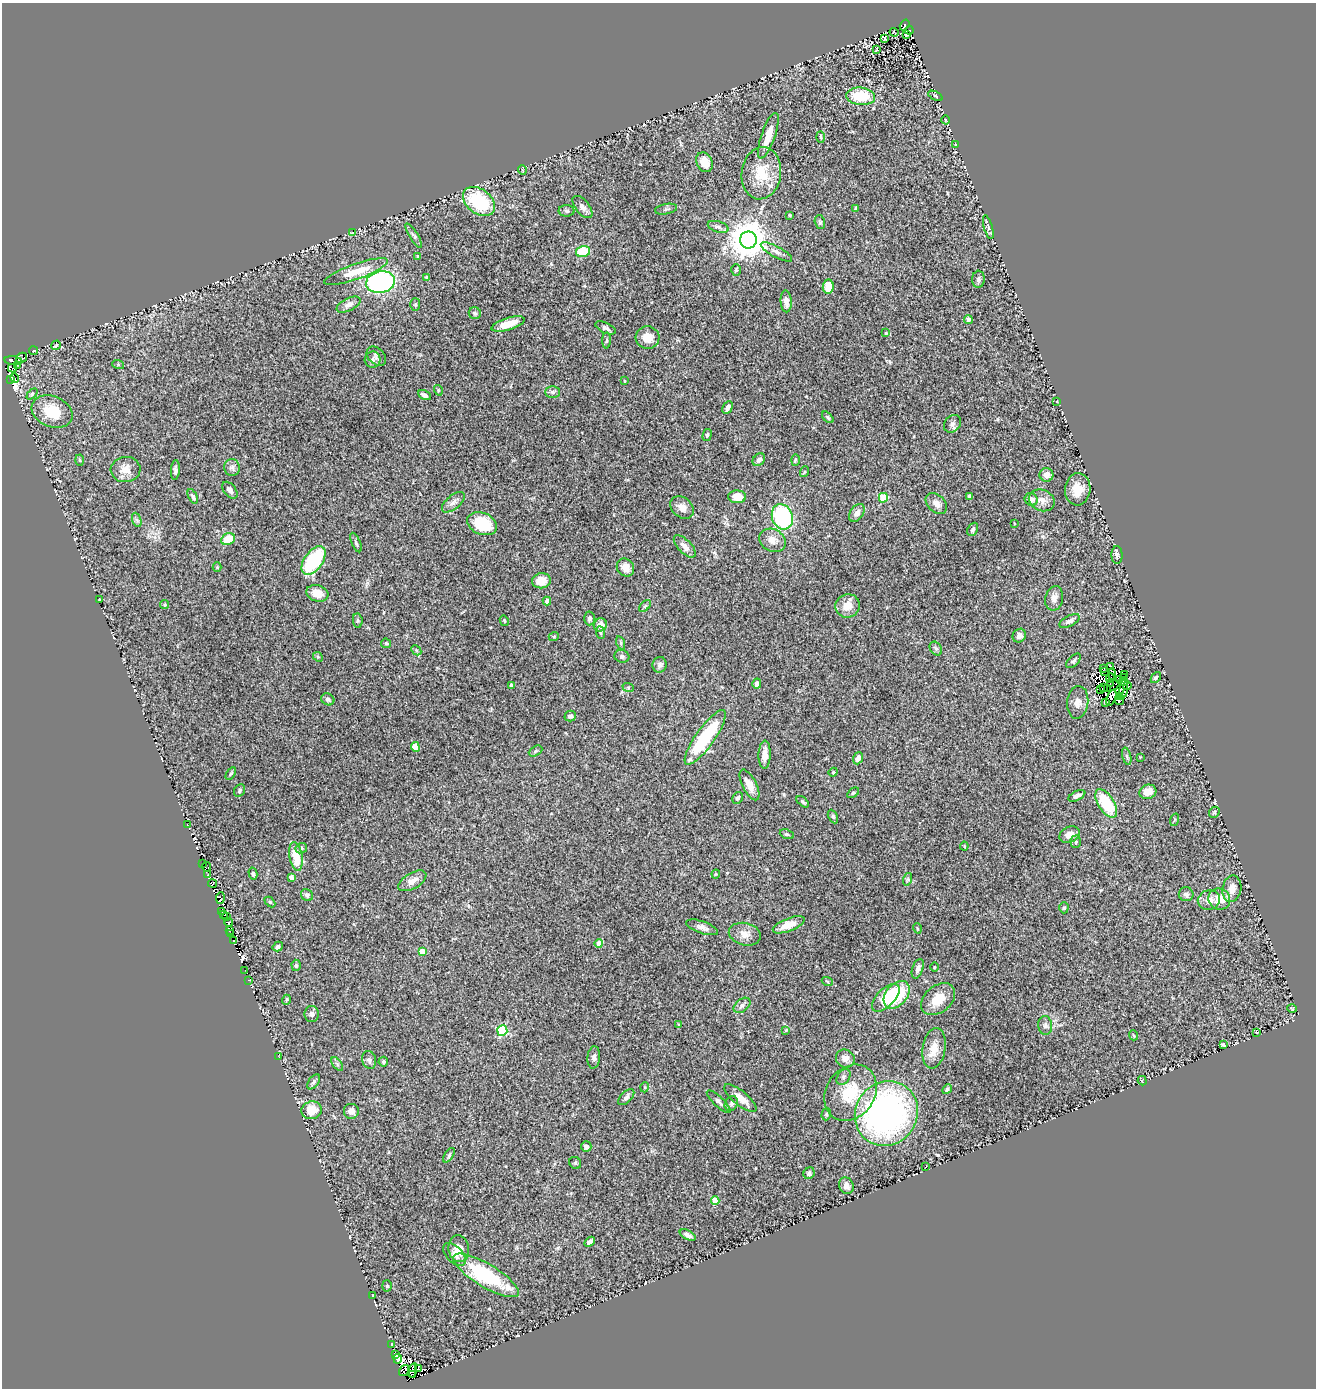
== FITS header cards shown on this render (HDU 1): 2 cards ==
NAXIS1  =                 1314
NAXIS2  =                 1386

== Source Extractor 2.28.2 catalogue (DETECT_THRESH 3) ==
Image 1314 x 1386 px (HDU 1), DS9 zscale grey, 1 PNG px = 1 image px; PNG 1318 x 1390 px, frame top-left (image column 1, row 1386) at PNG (2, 3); each listed source drawn as its Kron ellipse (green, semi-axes under 4 px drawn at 4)
Background 0.227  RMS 0.019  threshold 0.0579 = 3 sigma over >= 5 px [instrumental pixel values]
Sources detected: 291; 19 with non-positive FLUX_AUTO (blend fragments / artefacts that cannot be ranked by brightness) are neither listed nor drawn; the other 272 listed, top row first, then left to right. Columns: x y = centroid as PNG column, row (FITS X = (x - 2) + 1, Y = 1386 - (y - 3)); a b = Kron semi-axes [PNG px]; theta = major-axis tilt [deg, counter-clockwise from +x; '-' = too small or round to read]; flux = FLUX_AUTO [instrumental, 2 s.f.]
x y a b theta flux
905 25 6 3 58 11
909 30 4 2 - 3.8
894 32 4 2 - 1.3
906 35 3 3 - 2.6
885 39 3 3 - 1.5
876 50 3 2 - 1.7
861 96 14 8 -5 46
935 96 8 4 -26 1.8
945 120 4 3 - 1.1
768 136 24 7 71 22
821 137 6 4 -88 1.5
955 144 4 2 - 1.1
705 162 10 8 -63 19
522 170 5 3 - 0.95
761 173 26 19 82 42
479 202 18 12 -38 78
582 207 13 7 -50 5.9
856 208 3 3 - 2
666 209 11 5 11 3.1
567 211 8 6 -2 2.6
790 215 3 3 - 2.3
820 222 7 5 -75 2.2
718 227 10 5 -18 3.9
988 227 12 4 -74 2.9
353 233 4 2 - 0.97
414 236 14 4 -58 3.4
748 240 8 8 - 3500
583 252 7 5 13 43
776 252 17 5 -28 6.5
418 257 4 4 - 2.2
736 270 6 5 - 2
356 272 33 7 19 30
427 277 3 3 - 2.8
978 279 8 6 86 3
381 282 14 10 10 220
828 287 7 5 83 24
786 301 11 5 -86 7.5
415 304 6 5 - 1.9
349 305 13 6 26 5.9
475 313 6 6 - 2.4
968 319 4 4 - 6.3
508 324 17 6 17 22
605 328 11 5 -25 3.8
886 333 3 3 - 1.1
647 337 12 11 - 15
606 340 8 4 88 1.8
56 345 5 2 - 1.1
33 351 4 3 - 1.2
376 356 11 7 -42 4.1
22 358 6 5 - 7.3
373 360 8 8 - 4.5
13 361 9 3 -7 26
118 364 6 4 -20 1.5
17 365 4 2 - 5.1
12 368 4 3 - 15
15 378 5 3 - 3.1
10 379 4 3 - 7.4
624 381 4 3 - 1.2
438 390 5 3 - 1.3
552 392 7 6 - 3.3
32 394 6 4 46 1.9
425 395 7 4 -27 5.5
1057 401 3 2 - 0.61
728 408 7 4 60 4.9
52 412 21 15 -23 36
828 417 7 4 -45 2
952 424 10 7 48 4.7
707 435 6 4 75 2.2
80 460 5 3 - 1.4
759 460 7 5 46 4.8
795 460 6 4 88 1.6
232 467 8 7 - 4.6
126 469 15 12 6 14
175 470 10 4 87 3.7
804 472 5 3 - 1.3
1046 475 7 6 - 9
1078 489 16 12 85 23
230 490 9 6 -52 4.6
193 496 8 4 -65 3.1
969 496 4 3 - 2.7
737 497 9 6 -2 20
883 498 5 4 - 56
1031 499 7 6 - 5.5
1042 500 13 10 -23 10
453 502 14 7 40 6.1
936 504 12 8 -44 8.6
682 507 13 10 -41 9.1
857 513 10 6 54 7.1
782 517 13 10 -69 130
137 520 7 4 -70 2.6
1014 523 3 2 - 0.92
482 524 15 11 -22 49
973 529 7 5 65 3.4
228 539 7 5 28 31
772 540 14 11 -28 12
356 542 10 3 -67 2.5
685 546 14 6 -45 7.8
1117 555 9 5 -88 3.7
314 561 16 9 54 93
217 567 4 4 - 1.2
625 568 9 8 - 12
541 581 9 7 8 20
317 593 11 8 -16 15
1054 598 12 9 78 7.5
100 599 4 2 - 0.87
547 601 4 4 - 4.9
165 605 4 4 - 1.9
645 606 7 4 45 2
848 606 12 11 - 16
589 618 7 5 89 3.9
358 621 7 5 -84 2.3
504 621 5 4 - 1.4
1069 621 11 5 27 4.6
600 625 7 6 - 13
600 632 6 4 -83 2.1
554 636 5 3 - 1
1019 636 7 6 - 4.5
386 643 5 4 - 1.5
621 643 7 4 -72 2.2
936 649 7 5 -54 2.5
416 650 6 4 -45 1.8
622 656 7 6 - 3.8
318 657 5 4 - 1.8
1073 661 9 5 44 2.8
660 665 8 7 - 4.2
1110 666 3 2 - 0.95
1103 668 3 2 - 1.8
1105 672 3 2 - 1.3
1112 674 5 2 - 2.1
1124 674 3 2 - 2.3
1156 677 6 4 49 2.1
1110 678 5 2 - 0.88
1123 678 3 2 - 0.93
1120 679 3 2 - 0.72
1123 682 5 2 - 0.36
757 684 5 4 - 6.2
1111 684 4 3 - 0.58
512 685 4 4 - 7.7
1127 686 4 3 - 2.8
628 687 6 4 -19 1.5
1104 687 2 2 - 0.93
1107 689 3 2 - 2.3
1124 689 10 3 81 3
1101 690 3 2 - 3.7
1120 690 5 3 - 0.87
1120 696 3 2 - 2.5
1111 698 8 3 68 4.2
328 699 7 5 -30 2.8
1119 701 4 2 - 1.3
1078 702 16 10 84 9
1105 702 3 2 - 1.1
570 716 6 5 - 2.9
705 737 33 9 55 94
415 747 5 4 - 28
535 751 7 4 28 2
765 755 14 6 88 11
1127 756 9 3 -77 2.3
1140 757 3 3 - 0.85
858 758 6 4 69 4.6
833 772 4 4 - 1.3
231 773 7 4 58 2.1
749 785 17 7 -63 13
240 790 6 5 - 2.5
1148 792 8 7 - 15
853 793 6 3 36 1.6
1077 796 9 4 27 4.4
737 798 6 5 - 3.4
803 802 7 3 -40 1.8
1106 803 16 8 -58 52
1214 812 6 5 - 1.9
833 816 7 4 -64 2.3
1174 820 6 4 71 1.4
187 825 2 2 - 0.69
787 834 7 4 -20 2.2
1070 835 10 7 24 9.5
1076 842 6 5 - 2.2
964 846 4 4 - 1.2
301 848 6 5 - 2.1
296 856 14 6 -80 30
202 863 2 2 - 3.9
206 867 5 2 - 1.8
253 874 6 4 -76 2.4
716 874 4 4 - 1.1
208 875 4 3 - 13
291 877 4 4 - 11
908 879 6 4 72 2.2
412 881 16 8 30 11
212 883 4 4 - 13
1232 889 13 9 80 11
1186 894 7 7 - 4.3
307 895 6 5 - 4.3
220 898 6 3 84 5
1219 899 11 10 - 16
1209 900 11 9 20 11
270 902 6 4 -45 1.6
1064 908 5 4 - 2
221 911 3 2 - 2.6
223 915 3 2 - 7.6
226 917 3 2 - 14
229 922 4 3 - 7.2
789 925 17 6 21 17
702 927 17 6 -19 6.9
917 928 5 3 - 1
229 930 3 2 - 3.3
231 934 4 2 - 10
745 934 16 11 -13 11
233 940 3 2 - 58
599 943 4 4 - 13
278 946 5 4 - 2.9
422 951 4 4 - 19
296 965 6 4 -88 2.4
934 967 4 3 - 1
918 969 10 5 72 6.2
245 970 3 2 - 1.8
249 980 3 2 - 3.1
827 981 5 3 - 1.3
897 995 16 10 50 62
886 998 17 9 45 41
938 999 19 13 40 22
286 1000 5 3 - 1.2
742 1005 9 6 39 4.9
1292 1009 5 3 - 1.1
312 1014 8 7 - 4.5
679 1024 4 2 - 0.97
1045 1025 9 7 -84 4.2
502 1030 5 5 - 100
786 1030 4 4 - 1
1256 1032 3 2 - 1.5
1133 1035 5 3 - 1.2
1223 1045 3 3 - 1.7
934 1048 20 11 80 17
279 1057 2 2 - 8.8
594 1057 11 6 85 4.4
845 1059 9 9 - 8.3
369 1060 9 7 -75 4
383 1062 5 4 - 2.5
337 1064 8 4 -54 2.7
844 1077 9 6 54 3.5
1142 1081 5 4 - 1.7
314 1082 8 5 53 2.9
645 1087 5 3 - 1.2
947 1089 5 4 - 2.9
851 1093 30 24 55 58
626 1097 10 5 44 3.7
740 1098 20 7 -39 17
719 1102 15 5 -43 5
731 1104 8 6 60 3.3
311 1110 10 9 - 18
351 1111 8 8 - 6.4
886 1113 33 31 55 420
826 1114 6 4 71 2.1
586 1147 5 5 - 4.2
449 1155 8 4 55 2.1
575 1163 6 5 - 1.9
926 1166 3 2 - 0.71
809 1173 6 5 - 3.6
846 1186 8 7 - 6
715 1200 4 4 - 25
688 1235 8 4 -28 4.7
590 1242 6 4 42 4.3
459 1249 13 10 -81 15
454 1255 14 8 -46 6.7
486 1275 38 11 -31 97
387 1286 5 5 - 2.2
373 1295 2 2 - 0.94
391 1344 3 3 - 15
396 1354 4 4 - 51
398 1359 5 4 - 5.8
418 1369 3 3 - 9.7
413 1370 7 4 75 16
404 1371 6 4 56 50
413 1374 3 2 - 1300
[19 non-positive-flux detections neither listed nor drawn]